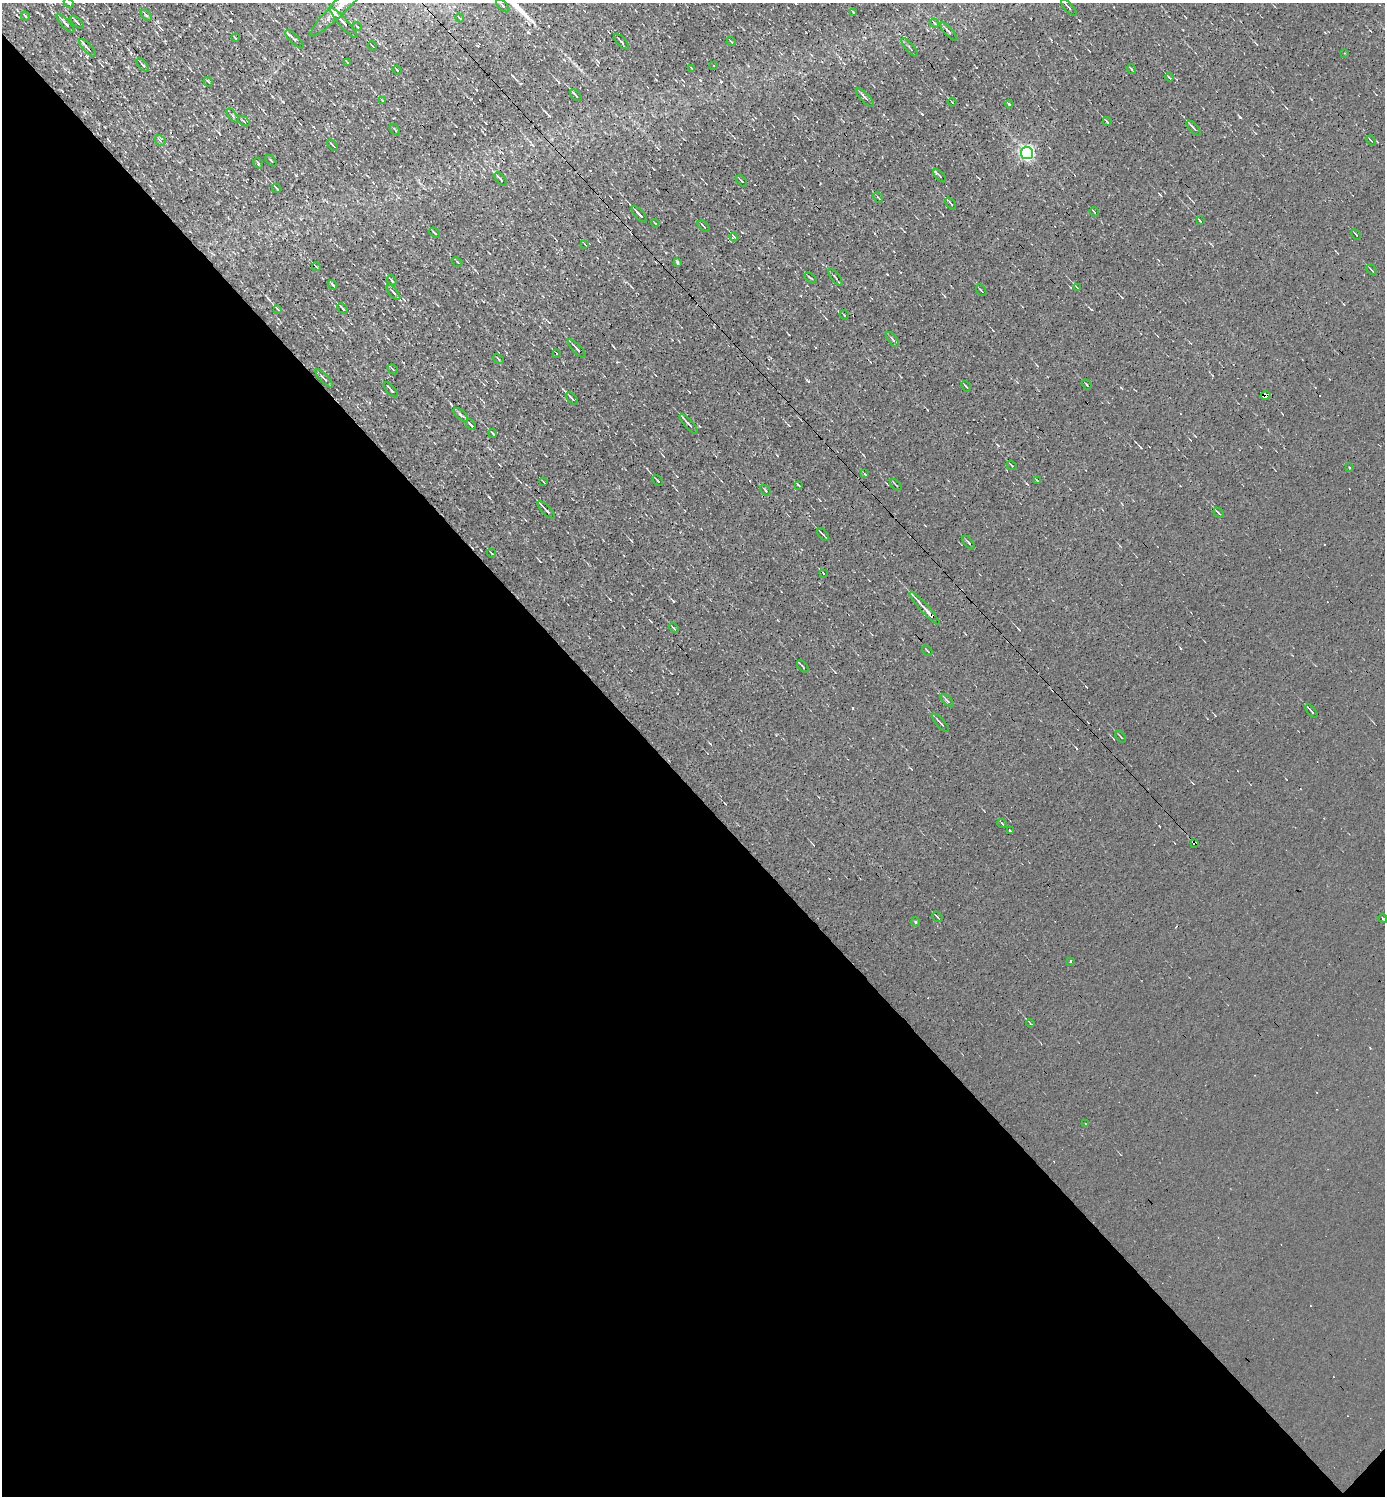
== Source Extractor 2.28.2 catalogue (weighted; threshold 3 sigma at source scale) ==
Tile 14 of 4 x 4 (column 2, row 4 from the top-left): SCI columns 1679-3061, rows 1-1494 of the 5978 x 5977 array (HDU 1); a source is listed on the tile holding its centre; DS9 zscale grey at full resolution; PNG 1387 x 1498 px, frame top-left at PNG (2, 3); each listed source drawn as its Kron ellipse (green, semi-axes under 4 px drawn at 4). Shown black and unused: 47% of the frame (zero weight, under 3 of 4 exposures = <1% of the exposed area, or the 3 px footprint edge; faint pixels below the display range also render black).
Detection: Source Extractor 2.28.2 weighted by HDU 2 'WHT'; one run over the whole footprint, this tile lists its part. Background 0.00236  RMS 0.01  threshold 0.0455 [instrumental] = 3 sigma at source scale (4.5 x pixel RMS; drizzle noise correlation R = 1.50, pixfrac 1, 0.05/0.05 arcsec/px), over >= 5 px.
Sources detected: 136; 13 cosmic-ray / hot-pixel residue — neither listed nor drawn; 1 inside a brighter listed object's ellipse — not listed separately; the other 122 listed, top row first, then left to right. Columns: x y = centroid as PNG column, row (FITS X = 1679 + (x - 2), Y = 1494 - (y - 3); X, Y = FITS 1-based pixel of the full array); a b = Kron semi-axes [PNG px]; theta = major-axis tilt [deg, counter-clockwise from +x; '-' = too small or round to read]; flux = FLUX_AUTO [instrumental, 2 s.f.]
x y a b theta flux
69 3 6 3 -43 1.9
503 6 8 4 -45 2.5
340 7 41 7 45 20
1069 7 10 3 -48 2
853 12 4 3 - 0.91
146 15 6 3 -44 1.7
25 16 5 3 - 0.98
460 18 4 2 - 1.1
77 22 8 2 -43 1.5
65 23 12 4 -47 3
344 23 20 4 -47 9.2
934 23 4 3 - 1.1
357 27 5 4 - 1.3
949 32 12 3 -48 2.4
235 38 3 2 - 0.84
294 39 12 4 -44 3
731 41 4 3 - 1
621 42 10 2 -47 1.9
372 46 5 2 - 1
909 47 11 2 -49 1.4
87 48 11 3 -48 3.9
1344 53 3 3 - 1
347 62 4 2 - 0.71
143 65 8 3 -46 1.6
713 65 3 2 - 0.89
691 68 3 2 - 0.57
1131 69 5 2 - 0.99
397 70 4 2 - 1.1
1169 77 4 2 - 0.95
208 82 5 3 - 1.2
576 95 7 2 -45 3
865 98 12 4 -46 3.2
383 101 3 2 - 0.68
952 102 4 2 - 0.84
1009 104 4 2 - 0.97
233 116 8 3 -51 1.4
244 121 6 4 -37 1.5
1107 122 4 3 - 1.5
1194 128 9 3 -48 2.8
395 130 6 2 -56 0.98
160 140 6 4 -48 1.8
1371 141 5 2 - 0.91
333 145 6 2 -48 1.2
1027 153 6 6 - 230
271 161 7 2 -50 0.9
258 163 6 3 -55 1.2
940 176 8 3 -46 1.5
501 179 8 3 -49 1.9
742 181 7 3 -47 1.8
277 188 5 2 - 1.8
878 198 5 2 - 0.86
951 204 6 3 -51 1.8
1094 212 5 2 - 0.88
639 214 10 3 -48 5.6
1200 221 4 2 - 1.1
655 223 4 2 - 0.75
704 226 7 2 -40 1
435 233 6 2 -42 1.3
1356 235 5 2 - 0.83
734 237 4 4 - 1.4
585 244 4 2 - 0.75
457 262 5 2 - 0.98
677 262 4 3 - 1.4
316 267 4 2 - 1.1
1372 270 6 2 -44 1
836 277 10 2 -52 1.5
810 278 7 2 -39 1.1
392 281 5 3 - 1.5
333 285 5 2 - 1.6
1077 288 4 3 - 1.1
981 290 6 3 -54 1.1
393 293 9 3 -50 2.6
342 308 6 2 -47 1.6
278 309 4 2 - 1.6
844 315 5 2 - 0.83
892 339 8 3 -53 1.9
577 349 12 3 -47 2.8
556 353 4 2 - 0.64
498 359 6 2 -42 1
393 369 6 2 -46 1
324 379 12 3 -47 3.2
1087 384 5 2 - 0.99
966 386 6 3 -49 1.5
391 390 9 2 -48 2.1
1266 395 5 3 - 14
572 399 7 3 -47 2.5
461 415 9 4 -42 2.4
689 424 13 3 -48 3.9
471 425 6 3 -46 3.2
493 433 4 2 - 1.5
1012 465 5 2 - 0.97
1349 467 3 3 - 2
865 474 3 3 - 0.99
543 481 4 2 - 0.78
658 481 5 2 - 1.4
1037 481 3 2 - 1.4
798 485 4 2 - 0.95
896 485 6 2 -45 1
765 490 6 3 -51 1.2
546 510 11 2 -47 3.4
1219 513 6 3 -43 1.4
823 535 8 2 -47 2.2
969 543 8 3 -49 1.7
491 553 4 2 - 0.8
823 573 3 2 - 0.65
925 609 22 3 -48 9
674 628 5 3 - 0.98
927 651 6 2 -45 0.87
803 666 7 2 -51 1.2
947 701 8 3 -44 2.3
1311 711 8 2 -49 1.7
941 723 11 3 -47 2.5
1121 737 6 2 -49 1.2
1002 823 5 3 - 0.8
1010 831 3 3 - 2.5
1194 843 4 3 - 5.7
938 917 6 2 -41 0.94
1383 919 4 3 - 29
916 922 5 3 - 0.8
1071 961 3 2 - 1.6
1030 1023 4 2 - 0.88
1085 1124 2 2 - 0.78
Overlapping masked pixels (flux is a lower limit): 2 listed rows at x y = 1266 395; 1194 843
Isophote crosses this tile's border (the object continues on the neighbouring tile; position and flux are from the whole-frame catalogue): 3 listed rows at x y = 69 3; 340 7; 1383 919
Unlisted compact peaks at least as high as the median listed source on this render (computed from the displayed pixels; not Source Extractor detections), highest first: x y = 1240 117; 922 114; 808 381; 528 32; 489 497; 296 175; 673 601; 700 80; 230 20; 721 81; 631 540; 549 116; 788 425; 887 274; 998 445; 283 102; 777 455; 1091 309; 1121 388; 742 232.